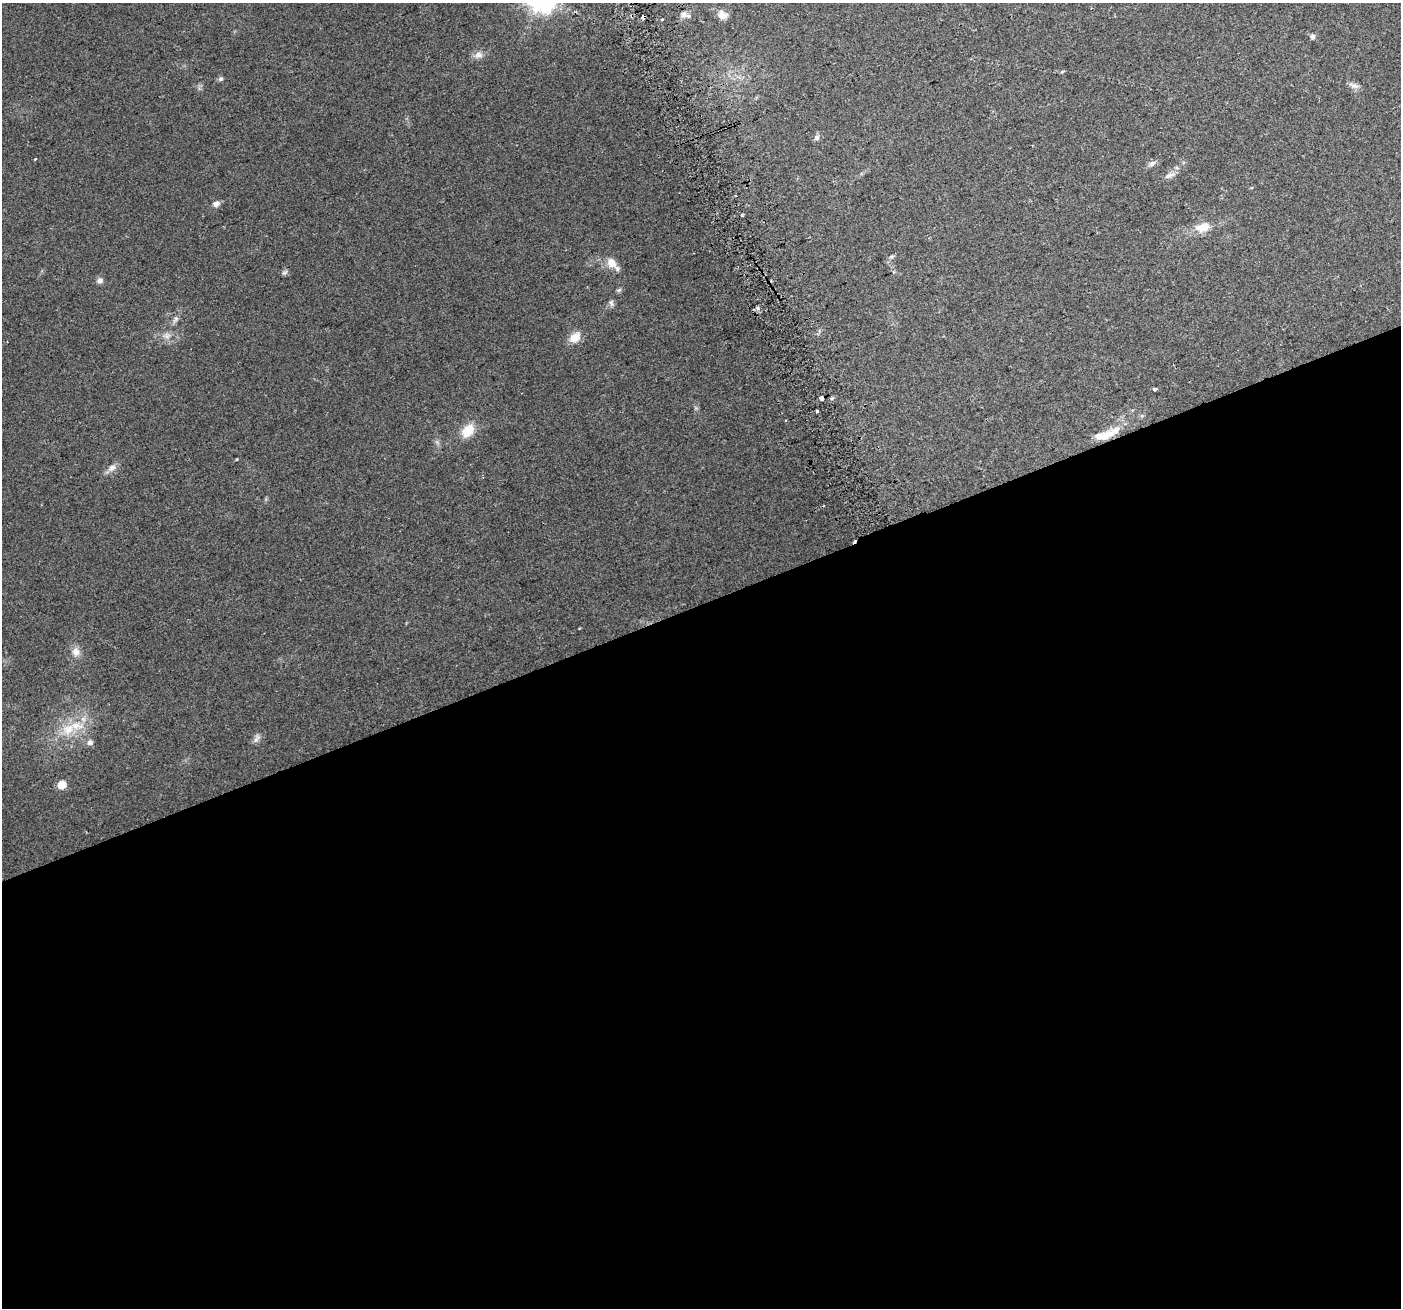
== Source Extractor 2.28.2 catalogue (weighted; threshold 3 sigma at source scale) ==
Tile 15 of 4 x 4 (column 3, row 4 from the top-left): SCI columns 2830-4228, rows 99-1404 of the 5661 x 5476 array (HDU 1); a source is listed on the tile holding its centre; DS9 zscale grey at full resolution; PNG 1403 x 1310 px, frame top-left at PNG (2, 3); no overlay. Shown black and unused: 54% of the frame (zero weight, under 2 of 3 exposures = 2% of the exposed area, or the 3 px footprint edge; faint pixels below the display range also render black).
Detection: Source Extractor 2.28.2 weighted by HDU 2 'WHT'; one run over the whole footprint, this tile lists its part. Background 0.0747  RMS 0.0095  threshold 0.0427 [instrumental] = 3 sigma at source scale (4.5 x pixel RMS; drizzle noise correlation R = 1.50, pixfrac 1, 0.0396/0.0396 arcsec/px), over >= 5 px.
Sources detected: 44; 2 cosmic-ray / hot-pixel residue — not listed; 6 inside a brighter listed object's ellipse — not listed separately; the other 36 listed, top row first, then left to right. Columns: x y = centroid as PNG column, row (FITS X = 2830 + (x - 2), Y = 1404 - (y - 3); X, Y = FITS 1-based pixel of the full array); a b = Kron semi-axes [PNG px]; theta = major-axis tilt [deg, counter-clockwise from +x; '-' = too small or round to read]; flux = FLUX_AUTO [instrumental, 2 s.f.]
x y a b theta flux
684 14 8 7 - 3.7
723 15 12 10 -29 6.9
643 17 4 3 - 12
1313 37 5 5 - 3.5
479 55 11 9 11 5.3
1062 71 4 3 - 2.3
221 79 6 6 - 2
1354 86 16 5 -20 3.9
817 138 7 6 - 2.8
35 159 3 2 - 3.8
1152 163 9 7 32 3.4
1169 175 16 5 18 4.2
216 204 7 5 16 5.1
1202 227 21 12 14 14
891 257 7 5 -1 1.7
612 263 13 10 -51 9.7
284 273 9 5 29 2
100 280 8 7 - 3.5
619 290 8 5 24 1.5
611 303 9 5 -78 2.4
175 319 12 5 54 3.3
167 336 10 8 -8 4.9
575 337 14 10 39 11
1154 390 4 3 - 19
822 398 4 3 - 130
817 411 3 3 - 5.1
785 420 3 2 - 0.75
468 431 19 13 51 16
1107 435 24 11 34 15
112 468 13 8 34 5.5
854 541 4 3 - 4.1
76 652 12 10 80 6.8
68 729 19 15 29 20
257 738 14 6 65 3.8
90 742 8 7 - 3.2
62 785 6 5 - 17
Overlapping masked pixels (flux is a lower limit): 2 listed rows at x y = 643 17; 854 541